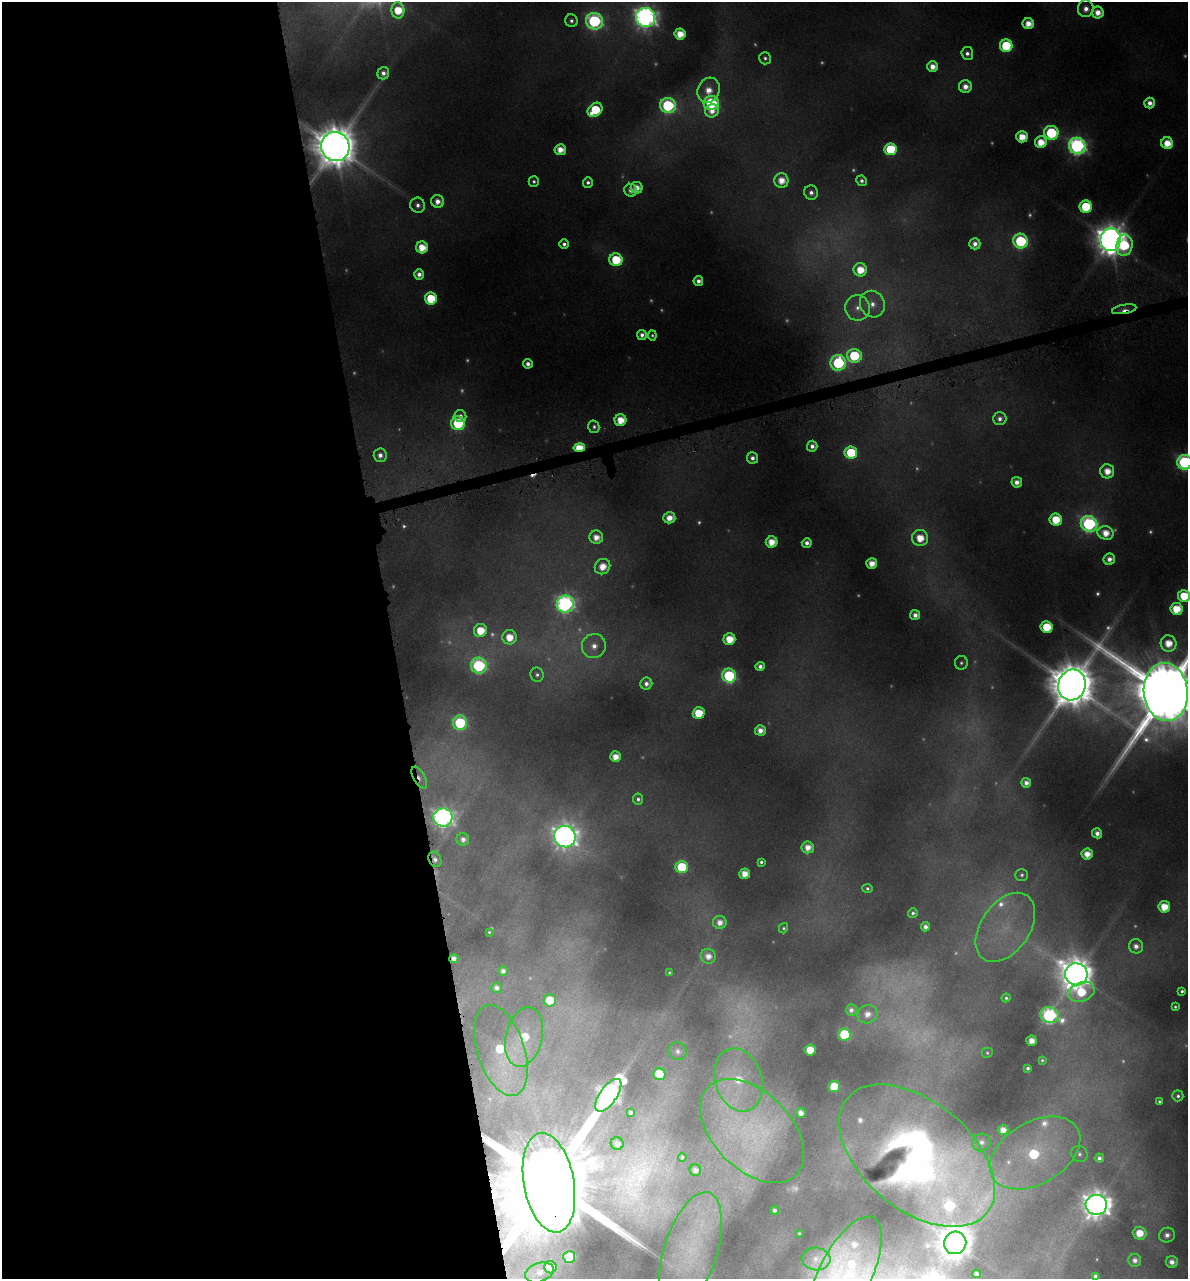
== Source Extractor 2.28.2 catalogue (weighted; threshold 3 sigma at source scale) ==
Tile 9 of 4 x 4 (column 1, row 3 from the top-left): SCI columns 103-1288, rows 1282-2558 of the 4896 x 5150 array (HDU 1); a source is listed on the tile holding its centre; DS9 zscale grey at full resolution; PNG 1190 x 1281 px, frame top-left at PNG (2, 2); each listed source drawn as its Kron ellipse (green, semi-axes under 4 px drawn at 4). Shown black and unused: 34% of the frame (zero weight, under 4 of 8 exposures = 2% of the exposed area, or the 3 px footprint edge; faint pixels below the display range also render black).
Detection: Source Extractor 2.28.2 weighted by HDU 2 'WHT'; one run over the whole footprint, this tile lists its part. Background -0.0182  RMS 0.0096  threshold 0.0393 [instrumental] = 3 sigma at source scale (4.09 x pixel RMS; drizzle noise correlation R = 1.36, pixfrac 0.8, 0.0396/0.0396 arcsec/px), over >= 5 px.
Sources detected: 259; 67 too faint to see at this stretch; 2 cosmic-ray / hot-pixel residue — neither listed nor drawn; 6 inside a brighter listed object's ellipse — not listed separately; the other 184 listed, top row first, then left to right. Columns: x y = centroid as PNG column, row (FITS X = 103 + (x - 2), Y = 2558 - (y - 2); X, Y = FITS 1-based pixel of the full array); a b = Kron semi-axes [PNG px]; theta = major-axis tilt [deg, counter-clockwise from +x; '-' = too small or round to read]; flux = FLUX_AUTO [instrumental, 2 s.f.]
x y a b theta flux
1086 9 8 8 - 12
398 10 8 6 -86 42
1098 12 6 6 - 18
646 17 9 9 - 1000
571 21 6 6 - 4.8
594 21 8 8 - 310
1028 23 5 5 - 21
680 34 5 5 - 26
1006 46 6 6 - 100
967 53 6 6 - 6.3
765 58 6 5 - 3.8
933 66 5 5 - 16
383 73 6 6 - 7.6
965 87 6 6 - 14
709 90 13 11 64 23
711 103 7 7 - 180
1150 103 5 5 - 11
668 106 8 7 - 230
595 110 8 6 42 65
712 111 7 6 - 13
1051 133 7 7 - 150
1022 137 5 5 - 27
1041 142 6 6 - 29
1167 143 6 5 - 28
1077 146 8 8 - 530
335 147 15 14 - 6000
891 149 6 6 - 110
560 150 5 5 - 21
781 180 7 7 - 22
534 181 5 5 - 3.3
862 181 5 5 - 5.3
588 182 5 5 - 5.1
637 188 6 6 - 17
631 190 6 6 - 9.4
811 193 7 7 - 7
438 201 6 6 - 13
418 205 7 7 - 6.5
1086 207 6 6 - 91
1111 240 11 10 - 2600
1021 241 7 7 - 180
564 244 5 4 - 5.7
975 244 5 5 - 10
1124 245 11 8 84 65
422 247 6 6 - 30
616 260 6 6 - 69
860 270 6 6 - 32
419 274 5 5 - 9.4
698 281 5 5 - 8.3
431 299 6 6 - 82
872 304 13 12 - 16
857 308 13 12 - 14
1124 309 12 4 10 8.5
642 335 5 5 - 7.7
652 335 5 4 - 2.7
854 356 7 7 - 94
838 363 8 7 - 190
528 364 5 4 - 7.9
460 416 6 6 - 7
1000 419 7 6 - 7.6
620 420 6 6 - 30
458 423 7 7 - 130
594 427 6 5 - 4.1
812 446 5 5 - 8.3
579 448 5 4 - 39
851 453 6 6 - 94
380 455 7 6 - 9.2
752 458 6 5 - 7.4
1185 462 7 7 - 320
1107 471 7 7 - 23
1017 482 5 5 - 11
669 518 6 5 - 18
1056 520 6 6 - 42
1089 524 8 8 - 340
1106 533 8 6 -22 22
596 537 7 6 - 18
920 538 8 8 - 30
772 542 6 5 - 25
807 543 5 5 - 7.7
1109 559 6 5 - 10
872 563 5 5 - 20
602 567 8 7 - 23
1184 596 6 6 - 46
565 604 9 8 - 530
1176 609 6 6 - 38
915 615 5 5 - 9.3
1047 627 6 6 - 56
480 631 7 6 - 37
509 637 7 7 - 27
729 639 6 6 - 32
1168 643 8 7 - 28
594 646 12 12 - 17
961 663 7 6 - 3.2
479 666 8 8 - 240
760 666 4 4 - 7.1
537 675 7 6 - 4
729 676 7 7 - 180
646 684 6 6 - 7.5
1072 685 16 13 73 7200
1166 692 29 22 -83 24000
699 713 6 6 - 45
460 723 7 7 - 160
760 730 5 5 - 13
615 757 5 5 - 18
419 777 12 5 -61 9.8
1026 783 5 5 - 9
638 799 5 5 - 4.3
443 817 9 9 - 790
1097 833 5 5 - 9.7
565 837 11 10 - 1300
463 839 6 6 - 8.8
808 847 6 6 - 17
1087 854 5 5 - 18
435 859 8 6 -63 6.7
761 862 4 4 - 3.1
682 867 6 6 - 89
745 874 5 5 - 20
1022 875 6 6 - 3.1
867 888 5 4 - 2.8
1164 907 6 6 - 30
913 913 5 4 - 3.6
720 922 7 6 - 12
925 927 4 4 - 7.1
1005 927 38 24 55 64
783 928 5 4 - 2.4
489 932 3 3 - 1.9
1136 946 7 7 - 9.2
708 956 8 7 - 14
454 959 4 4 - 9.3
503 971 5 5 - 6.2
669 972 3 3 - 1.4
1076 974 11 11 - 2700
497 988 5 5 - 6
1182 991 4 4 - 3.2
1081 992 13 9 20 45
1006 998 4 4 - 2.6
550 1000 6 6 - 43
1175 1007 4 3 - 2.2
851 1010 6 5 - 5.9
867 1014 10 9 - 13
1050 1015 9 7 -16 340
844 1034 6 6 - 90
524 1037 30 18 77 63
1032 1041 5 5 - 16
501 1050 47 23 -72 100
810 1050 5 5 - 33
678 1051 9 8 - 6.2
987 1053 5 5 - 2.2
1042 1060 4 4 - 2.2
1028 1068 4 4 - 3.3
659 1074 6 6 - 54
738 1080 32 23 -73 65
834 1087 6 5 - 49
608 1095 19 8 54 1100
1178 1096 5 5 - 3.9
1159 1101 3 3 - 1.9
630 1113 4 4 - 3.6
801 1113 5 4 - 11
1003 1130 5 5 - 14
752 1131 62 39 -45 180
981 1142 9 9 - 7.4
617 1144 6 6 - 7.9
1035 1153 49 31 30 200
1079 1154 8 7 - 5.1
917 1156 90 54 -39 1000
682 1157 4 4 - 2.7
1099 1158 4 4 - 5.2
695 1170 6 5 - 7.3
549 1183 50 25 -80 54000
1096 1205 10 10 - 2000
775 1210 4 4 - 4.8
799 1233 3 3 - 1.3
1139 1233 7 6 - 26
1167 1235 8 7 - 9.1
955 1243 11 11 - 3200
691 1251 61 26 73 71
569 1257 6 6 - 71
816 1259 14 11 -6 8.3
1135 1260 6 6 - 8.1
1172 1262 6 6 - 11
550 1267 6 6 - 62
539 1272 15 9 19 13
976 1274 4 4 - 5.3
845 1275 64 26 63 110
1095 1276 4 4 - 4.3
Overlapping masked pixels (flux is a lower limit): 7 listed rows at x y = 335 147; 1124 309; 579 448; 419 777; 435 859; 454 959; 549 1183
Isophote crosses this tile's border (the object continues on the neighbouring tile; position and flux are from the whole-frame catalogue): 6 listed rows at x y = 398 10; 646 17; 1185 462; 1184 596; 1166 692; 845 1275